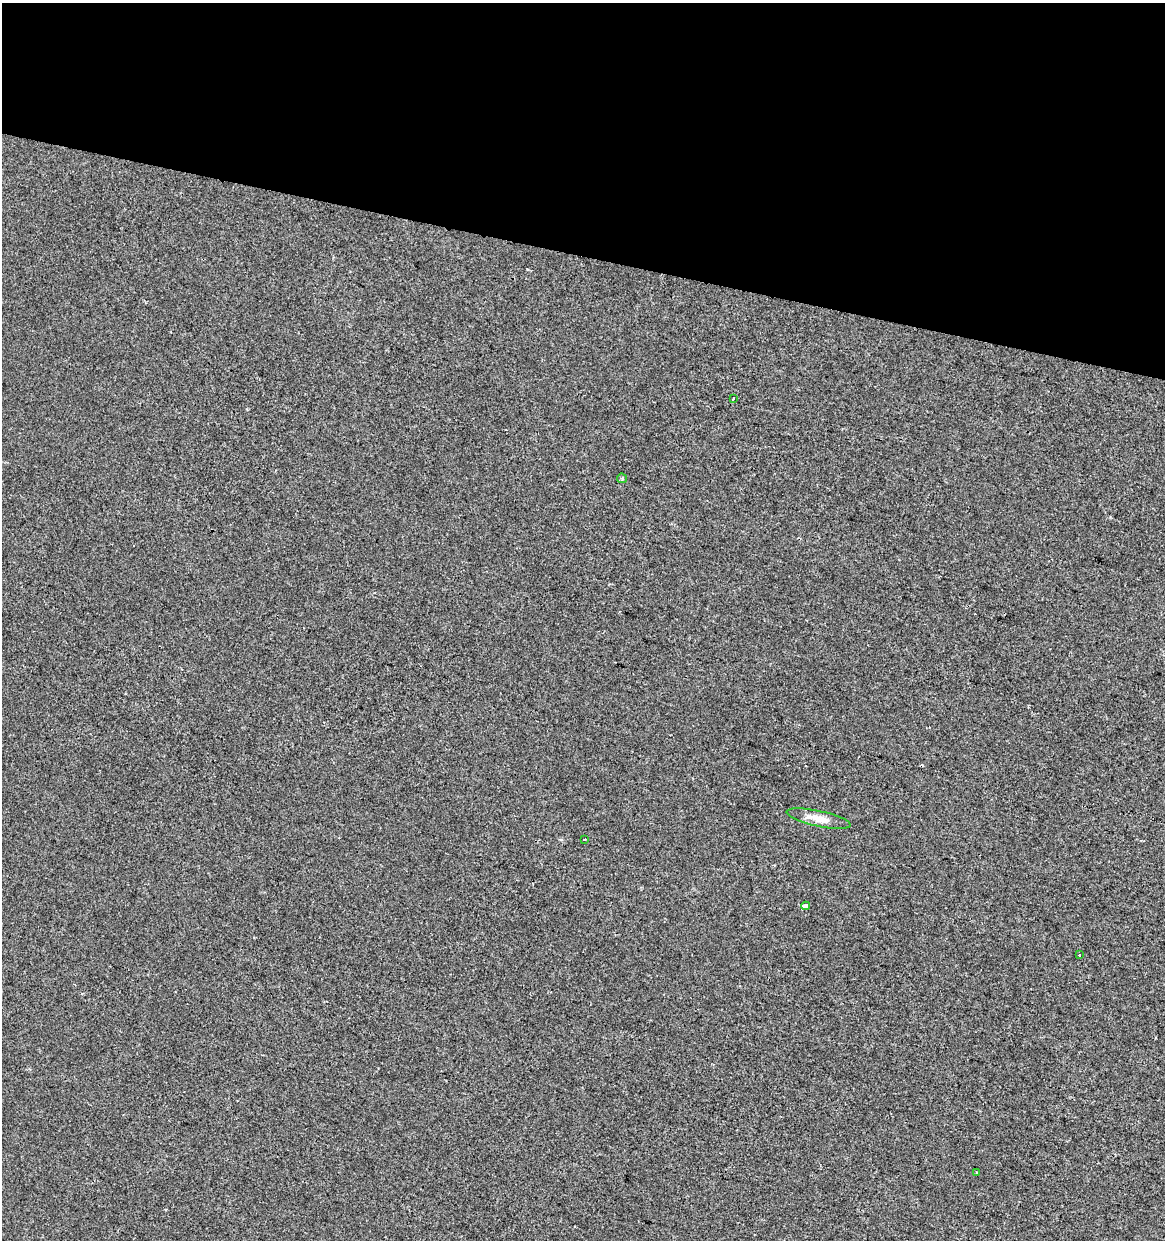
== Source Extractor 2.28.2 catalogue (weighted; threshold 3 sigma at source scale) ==
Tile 2 of 4 x 4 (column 2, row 1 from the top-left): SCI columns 1447-2609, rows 3716-4953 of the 5159 x 4960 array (HDU 1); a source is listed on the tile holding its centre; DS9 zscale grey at full resolution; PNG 1167 x 1242 px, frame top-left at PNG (2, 3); each listed source drawn as its Kron ellipse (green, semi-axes under 4 px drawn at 4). Shown black and unused: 21% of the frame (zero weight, under 2 of 3 exposures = <1% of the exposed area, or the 3 px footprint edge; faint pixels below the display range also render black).
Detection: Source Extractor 2.28.2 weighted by HDU 2 'WHT'; one run over the whole footprint, this tile lists its part. Background -6.83e-05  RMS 0.0042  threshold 0.019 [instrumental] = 3 sigma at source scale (4.5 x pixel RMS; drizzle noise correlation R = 1.50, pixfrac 1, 0.0396/0.0396 arcsec/px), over >= 5 px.
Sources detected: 9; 1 cosmic-ray / hot-pixel residue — neither listed nor drawn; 1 inside a brighter listed object's ellipse — not listed separately; the other 7 listed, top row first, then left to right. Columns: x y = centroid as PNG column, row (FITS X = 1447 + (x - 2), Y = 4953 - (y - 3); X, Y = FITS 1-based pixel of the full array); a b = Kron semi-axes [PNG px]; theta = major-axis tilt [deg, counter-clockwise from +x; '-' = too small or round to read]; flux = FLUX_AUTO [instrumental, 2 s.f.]
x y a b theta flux
733 399 4 3 - 7.2
622 478 5 4 - 0.56
819 819 32 7 -12 5.4
584 840 3 2 - 0.63
806 906 4 4 - 1.9
1079 955 2 2 - 0.38
977 1173 3 2 - 0.52